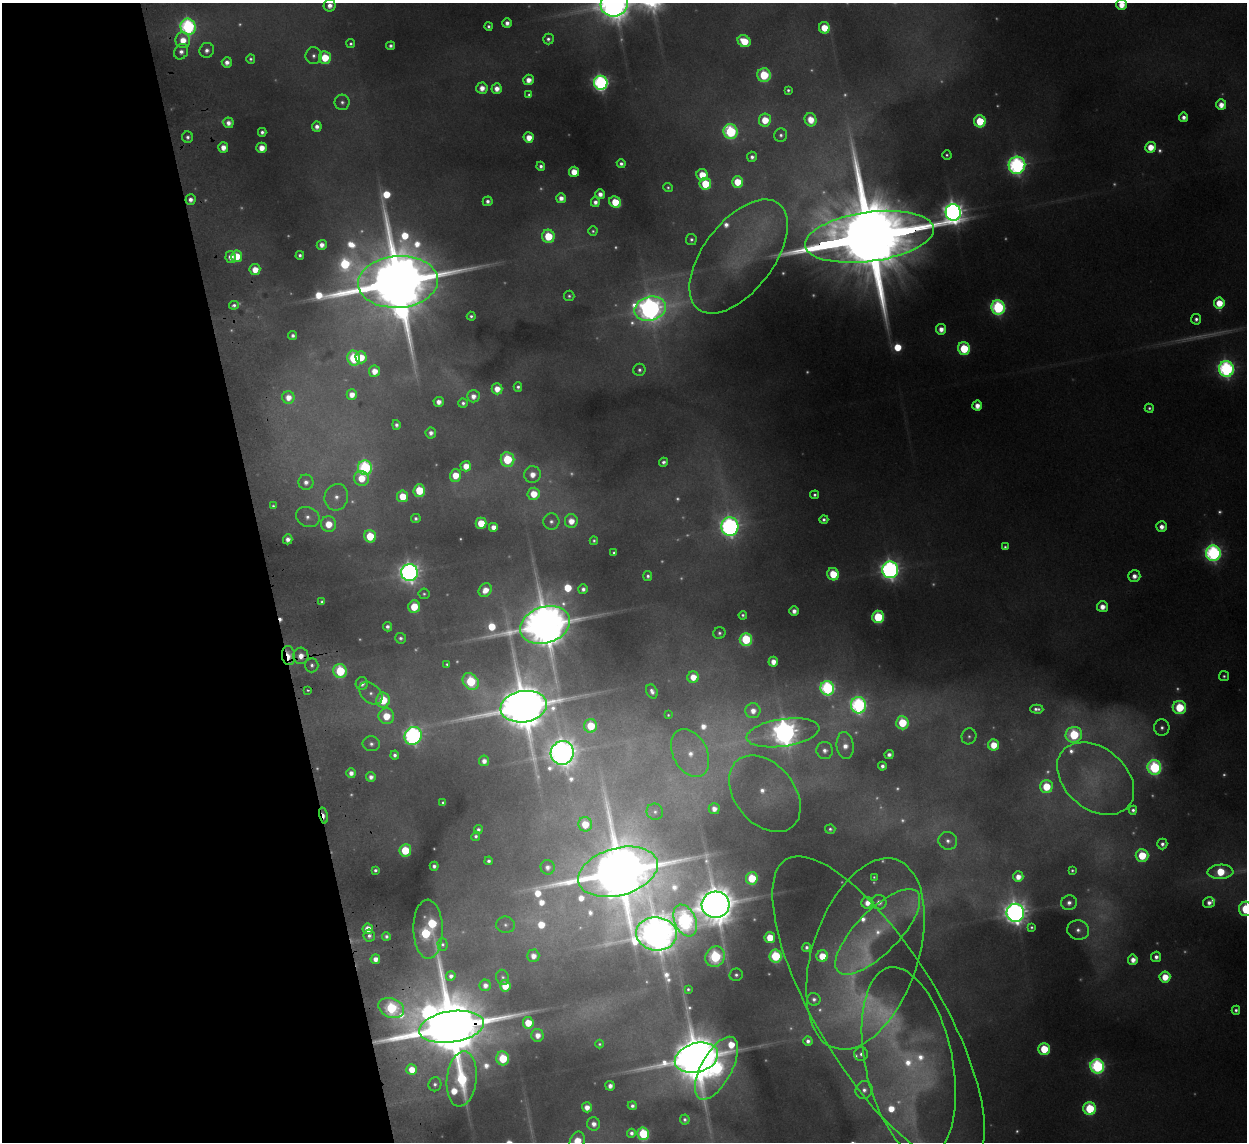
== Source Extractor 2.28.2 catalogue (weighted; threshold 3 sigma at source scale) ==
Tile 5 of 4 x 4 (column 1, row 2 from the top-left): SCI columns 53-1297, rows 2434-3573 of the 5083 x 4981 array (HDU 1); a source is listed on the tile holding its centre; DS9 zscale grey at full resolution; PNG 1249 x 1144 px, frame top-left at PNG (2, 3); each listed source drawn as its Kron ellipse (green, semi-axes under 4 px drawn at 4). Shown black and unused: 21% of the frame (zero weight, under 2 of 3 exposures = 3% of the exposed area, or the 3 px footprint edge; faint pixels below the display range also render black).
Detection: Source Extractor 2.28.2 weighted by HDU 2 'WHT'; one run over the whole footprint, this tile lists its part. Background 0.165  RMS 0.014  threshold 0.0629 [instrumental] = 3 sigma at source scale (4.5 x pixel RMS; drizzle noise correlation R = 1.50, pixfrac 1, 0.05/0.05 arcsec/px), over >= 5 px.
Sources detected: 391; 103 too faint to see at this stretch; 3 inside a brighter object's white glare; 1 cosmic-ray / hot-pixel residue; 1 long thin detection or spike segment (spike, bleed or trail) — neither listed nor drawn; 7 inside a brighter listed object's ellipse — not listed separately; the other 276 listed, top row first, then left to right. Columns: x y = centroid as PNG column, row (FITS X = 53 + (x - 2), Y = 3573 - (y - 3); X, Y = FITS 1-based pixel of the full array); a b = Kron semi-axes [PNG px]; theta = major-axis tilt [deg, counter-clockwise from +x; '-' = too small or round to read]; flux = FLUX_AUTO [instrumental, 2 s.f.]
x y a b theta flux
614 4 14 12 16 6500
330 5 6 6 - 20
1121 5 5 5 - 40
507 23 5 4 - 15
489 26 4 4 - 6.2
188 27 8 7 - 670
824 28 5 5 - 77
548 39 5 5 - 8
183 40 8 7 - 47
744 41 7 5 -35 83
351 44 4 4 - 5.5
391 46 4 4 - 8.9
207 50 7 7 - 14
181 52 8 6 58 16
314 56 8 8 - 10
325 58 6 6 - 93
251 59 5 4 - 5.9
227 62 5 5 - 17
764 75 7 6 - 180
528 80 5 5 - 26
601 83 7 6 - 880
482 88 5 5 - 27
497 89 5 5 - 24
788 90 4 4 - 5.7
529 95 4 4 - 6.1
342 102 7 7 - 9.3
1221 105 5 5 - 30
1184 117 4 4 - 14
765 120 6 6 - 71
811 120 7 5 -67 52
980 121 6 6 - 140
228 123 5 5 - 19
317 127 5 5 - 16
262 132 4 4 - 9.2
730 132 7 7 - 370
781 135 7 6 - 7.8
188 137 5 5 - 9
529 137 5 5 - 38
223 147 5 5 - 27
1150 147 5 5 - 50
261 148 5 5 - 35
947 155 5 5 - 5
752 157 5 5 - 11
621 164 4 4 - 7.8
1017 165 8 8 - 1000
541 166 4 4 - 9.6
574 172 5 5 - 47
702 175 6 5 - 68
737 182 6 5 - 80
705 184 6 6 - 130
668 187 5 4 - 4.6
600 194 5 4 - 19
561 198 5 5 - 21
190 200 5 5 - 15
488 201 5 5 - 11
595 202 5 4 - 14
615 202 6 5 - 90
953 212 8 7 - 2200
593 231 4 4 - 4.4
548 236 6 6 - 130
869 237 65 24 8 76000
691 239 5 5 - 7
322 245 5 5 - 19
300 255 4 4 - 8
237 256 6 5 - 71
231 257 6 5 - 23
739 257 66 35 53 130
255 270 5 5 - 45
398 282 40 26 4 38000
569 296 5 5 - 5.2
1219 303 5 5 - 65
234 305 5 4 - 8.6
998 307 7 6 - 550
650 309 16 12 15 2700
471 316 4 4 - 6.7
1196 319 5 5 - 9.4
941 329 5 5 - 24
293 336 4 4 - 9.3
964 349 6 6 - 170
361 357 6 5 - 52
354 358 7 6 - 200
1226 369 8 7 - 910
639 370 6 6 - 7.5
374 371 6 5 - 35
518 387 4 4 - 7.3
497 389 5 5 - 34
352 395 5 5 - 27
473 396 6 6 - 21
288 397 6 6 - 28
439 402 5 5 - 19
463 403 5 4 - 7.2
977 406 5 5 - 27
1149 408 4 4 - 5.7
396 425 5 4 - 9.9
431 433 5 5 - 14
507 459 7 6 - 180
663 462 5 4 - 8.5
466 466 5 5 - 39
365 468 7 7 - 430
532 474 8 8 - 32
455 475 6 5 - 61
361 478 7 7 - 73
306 482 7 7 - 16
419 490 6 5 - 130
534 494 6 6 - 66
815 495 4 4 - 6.4
403 496 6 5 - 73
336 497 13 11 75 26
273 506 4 3 - 4.2
308 517 12 10 -24 19
416 519 5 4 - 8.2
824 520 4 4 - 8.1
571 521 7 6 - 36
551 522 8 8 - 10
481 523 5 5 - 83
329 524 8 7 - 66
493 527 5 5 - 24
730 527 9 8 - 1400
1162 527 5 5 - 20
370 536 6 6 - 120
288 539 5 4 - 17
594 541 4 4 - 4.9
1005 547 4 4 - 5.1
614 553 4 4 - 5.2
1213 553 7 7 - 920
890 570 8 8 - 1500
410 573 8 8 - 1900
833 574 6 5 - 93
648 576 5 4 - 7.8
1134 576 6 5 - 20
583 589 5 5 - 11
485 590 7 6 - 36
424 594 5 5 - 4.4
322 602 4 4 - 6
414 607 6 5 - 79
1102 607 5 5 - 28
794 611 4 4 - 16
743 615 4 4 - 5.3
878 617 6 6 - 220
545 625 25 18 18 15000
387 627 4 4 - 9.6
719 633 6 5 - 6.6
401 638 5 5 - 7.5
746 639 6 6 - 230
289 655 9 6 -83 56
301 656 8 7 - 26
773 662 5 5 - 27
447 664 4 3 - 4.1
312 665 7 6 - 9.6
340 671 7 6 - 220
1224 676 5 5 - 5.1
693 677 6 5 - 42
471 681 9 7 -50 220
362 684 6 6 - 16
827 688 7 7 - 550
308 690 4 3 - 3.3
652 691 7 5 -63 13
371 693 13 9 -42 15
383 700 7 7 - 130
859 705 8 7 - 730
524 707 23 15 9 18000
1179 707 6 6 - 180
1037 709 7 4 -3 10
753 711 7 7 - 24
668 715 4 3 - 3.3
386 716 8 8 - 73
902 723 6 6 - 130
591 726 7 6 - 110
1162 728 8 7 - 11
783 733 37 13 8 3300
1074 735 8 8 - 230
413 736 9 8 - 1100
969 736 8 7 - 7.2
371 744 8 7 - 10
845 745 13 8 -84 27
993 745 5 5 - 57
825 750 8 8 - 17
562 753 12 11 - 4200
690 753 25 17 -63 68
395 755 4 4 - 8.5
889 755 4 4 - 12
484 761 5 5 - 18
882 766 4 4 - 10
1154 767 7 7 - 430
351 773 5 4 - 18
371 777 5 5 - 14
1096 779 43 30 -40 100
1046 787 6 6 - 100
765 794 43 30 -50 110
443 803 4 4 - 5.3
714 809 5 5 - 20
1133 810 4 4 - 7.7
655 812 8 8 - 7.9
324 815 8 4 -77 21
585 824 7 7 - 70
830 829 5 4 - 6.1
478 830 4 4 - 7.4
476 836 5 4 - 6.9
948 841 9 8 - 14
1162 844 5 5 - 11
405 850 6 6 - 120
1142 855 6 6 - 130
489 861 4 4 - 7.3
434 866 4 4 - 9.6
548 867 7 7 - 16
375 870 4 4 - 6.4
1072 870 4 3 - 4.3
618 872 41 23 15 28000
1220 872 13 7 2 120
874 877 4 3 - 3
1018 877 5 5 - 27
752 878 6 6 - 130
879 902 7 7 - 17
867 903 6 6 - 27
1069 903 8 7 - 15
1209 903 6 5 - 16
716 905 14 13 - 9000
1246 909 7 7 - 150
1015 913 9 8 - 2800
685 920 17 10 -66 760
506 925 9 8 - 8.6
1031 927 4 4 - 4.5
368 929 5 5 - 44
428 929 29 14 -89 430
1078 930 11 9 -13 17
878 932 56 21 45 120
656 934 20 16 -6 8600
369 936 6 5 - 10
386 936 4 4 - 7.4
770 938 5 5 - 74
443 944 6 5 - 5.5
807 947 4 4 - 8.1
865 954 99 53 72 250
533 956 6 6 - 25
775 956 6 6 - 240
822 956 6 5 - 65
715 957 11 9 61 380
1156 957 5 5 - 14
375 959 5 4 - 21
1133 960 5 5 - 25
736 975 6 6 - 7.5
451 976 5 4 - 12
503 977 8 6 -69 6.1
1165 977 5 5 - 61
485 985 6 5 - 18
505 986 5 5 - 61
688 989 4 4 - 5.4
814 999 6 6 - 9.3
391 1008 13 9 -21 340
1236 1010 4 4 - 7.9
878 1011 178 61 -59 550
528 1023 6 5 - 75
451 1027 33 15 8 35000
537 1035 6 6 - 25
808 1041 5 4 - 11
599 1044 4 4 - 3.9
1044 1049 6 5 - 120
861 1054 7 7 - 9.5
503 1058 7 6 - 160
696 1058 22 14 16 16000
909 1062 96 43 -78 270
1097 1066 7 7 - 610
716 1068 35 15 61 680
412 1070 5 5 - 46
462 1079 27 15 83 400
435 1084 7 6 - 8.1
610 1086 5 4 - 16
864 1090 9 8 - 16
632 1106 4 4 - 8.9
587 1107 5 5 - 25
1090 1109 6 6 - 210
685 1119 5 5 - 7.7
594 1124 6 6 - 18
631 1133 4 4 - 10
643 1134 6 6 - 210
577 1141 10 7 68 67
Overlapping masked pixels (flux is a lower limit): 5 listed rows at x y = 869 237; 289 655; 301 656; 324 815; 451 1027
Isophote crosses this tile's border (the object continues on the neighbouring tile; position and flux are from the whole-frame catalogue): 5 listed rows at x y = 614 4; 330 5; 1121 5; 1246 909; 577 1141